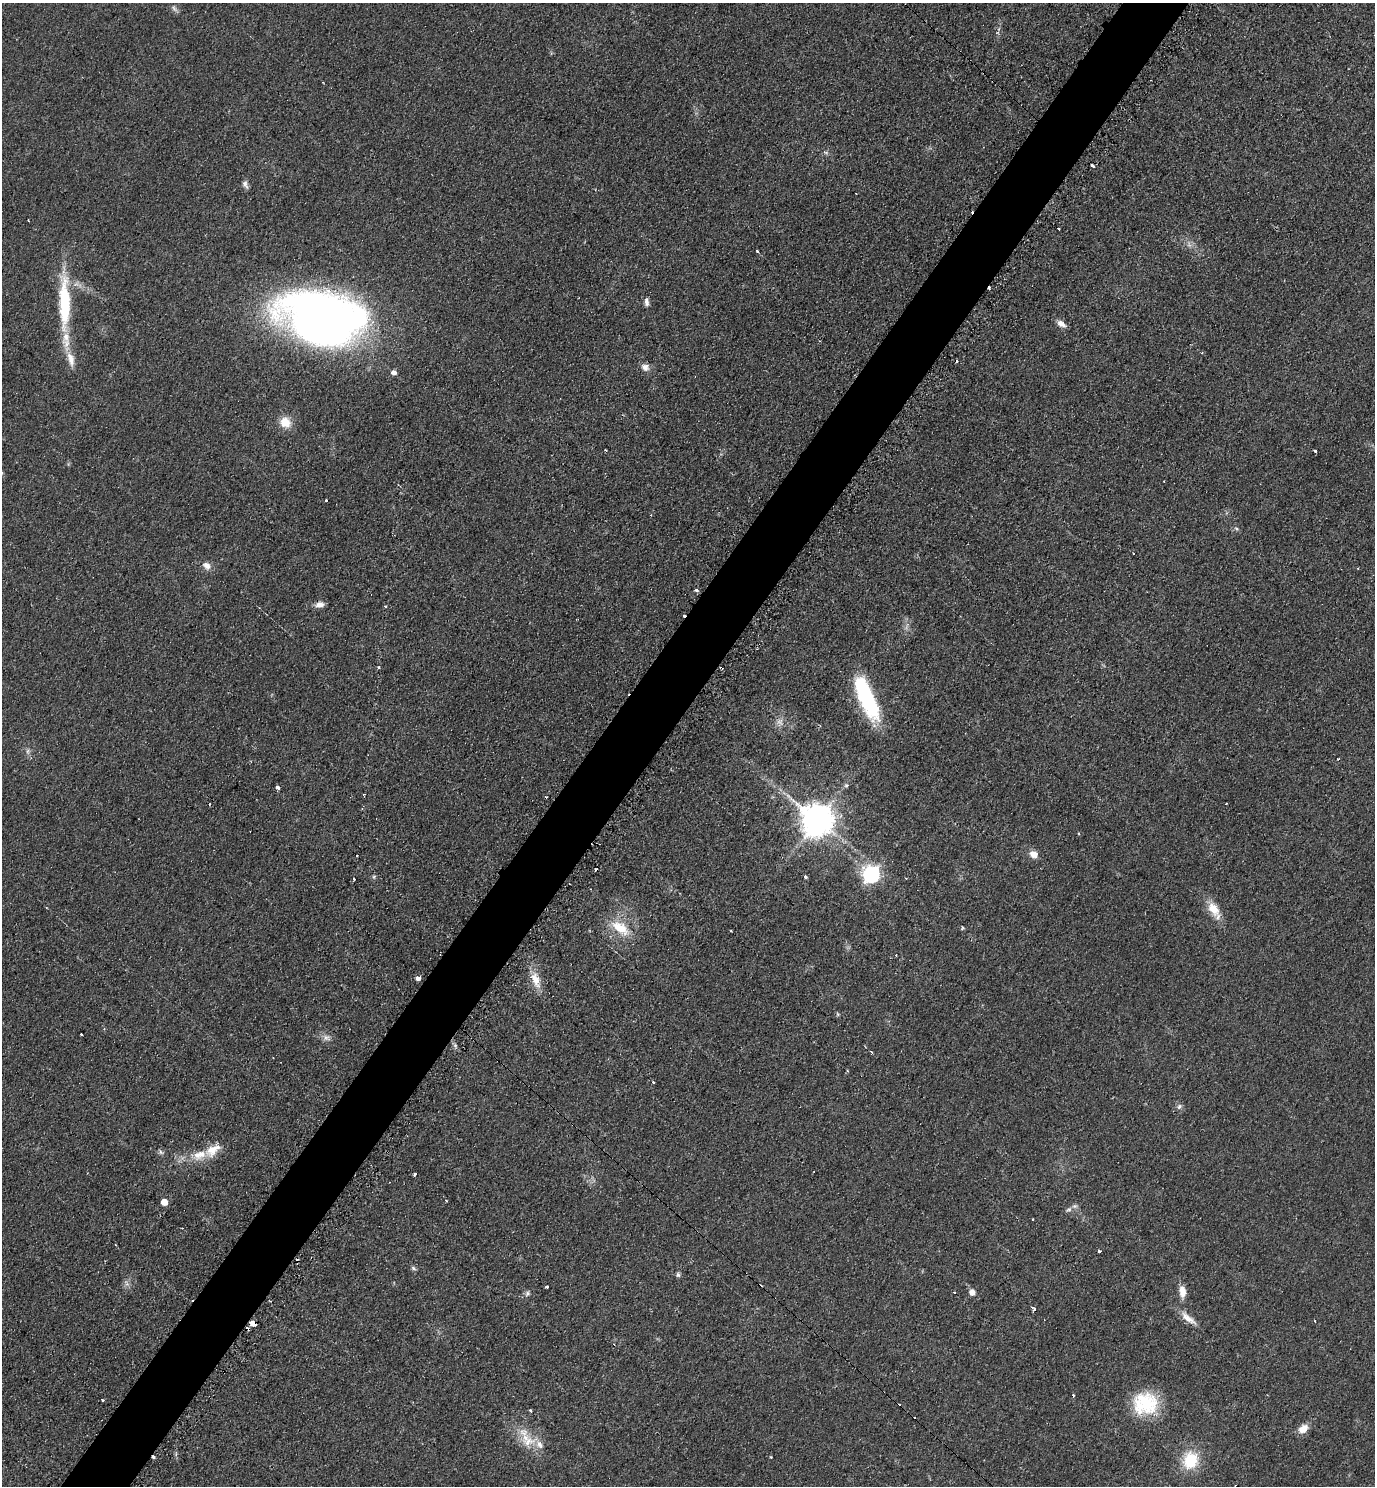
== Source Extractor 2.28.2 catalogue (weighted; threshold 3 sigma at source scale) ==
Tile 7 of 4 x 4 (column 3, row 2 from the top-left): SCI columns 2907-4279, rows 2980-4463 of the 5962 x 5951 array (HDU 1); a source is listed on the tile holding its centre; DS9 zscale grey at full resolution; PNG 1377 x 1488 px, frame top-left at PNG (2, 3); no overlay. Shown black and unused: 5% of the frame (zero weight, under 2 of 3 exposures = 2% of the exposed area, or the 3 px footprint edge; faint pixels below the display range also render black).
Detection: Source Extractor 2.28.2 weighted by HDU 2 'WHT'; one run over the whole footprint, this tile lists its part. Background 0.0787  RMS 0.011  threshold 0.0515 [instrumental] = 3 sigma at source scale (4.5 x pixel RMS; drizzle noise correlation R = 1.50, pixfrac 1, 0.05/0.05 arcsec/px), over >= 5 px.
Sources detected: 95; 2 too faint to see at this stretch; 15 cosmic-ray / hot-pixel residue — not listed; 5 inside a brighter listed object's ellipse — not listed separately; the other 73 listed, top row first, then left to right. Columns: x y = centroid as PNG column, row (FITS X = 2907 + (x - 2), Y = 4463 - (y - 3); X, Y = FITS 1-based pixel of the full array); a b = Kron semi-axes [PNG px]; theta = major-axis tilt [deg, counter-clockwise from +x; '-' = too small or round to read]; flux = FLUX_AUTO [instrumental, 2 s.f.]
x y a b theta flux
826 153 6 4 -19 1.8
1093 166 4 3 - 20
245 184 11 6 -63 4.2
28 220 3 2 - 0.97
757 251 3 3 - 2.3
646 302 11 5 -86 4.7
64 303 70 13 -89 81
321 318 71 44 -10 1000
1061 324 12 7 -34 6.4
645 367 11 10 - 6.7
394 372 5 5 - 4.9
285 422 12 11 - 18
1315 452 3 3 - 13
326 500 3 3 - 2.4
1237 529 7 4 -31 2
207 566 12 9 -39 7.4
696 590 5 4 - 1.9
319 604 11 7 13 6.6
385 606 3 3 - 2.4
378 667 3 3 - 2.2
866 698 48 14 -66 120
780 722 11 8 -71 6.5
28 751 7 4 -72 2.4
1338 759 3 2 - 1.2
846 785 6 5 - 2.3
277 787 3 3 - 11
817 820 10 9 - 2400
1034 854 10 8 -31 9.2
357 856 3 2 - 2.7
871 874 7 7 - 370
374 877 6 5 - 1.8
805 877 3 3 - 5.9
354 879 3 3 - 6.3
1213 909 21 12 -57 19
620 928 30 14 -36 30
963 928 4 3 - 2.1
731 931 2 2 - 1.2
418 978 4 4 - 5.3
535 979 24 11 -74 18
838 1014 6 4 -46 1.4
327 1038 11 8 -33 5.8
872 1053 4 3 - 1.2
1179 1106 8 5 49 3
161 1152 7 5 -46 2.6
199 1155 21 12 22 21
415 1174 3 2 - 2.8
446 1201 2 2 - 1.2
164 1202 5 5 - 16
1069 1209 9 6 29 3.6
1033 1219 3 2 - 1.8
1100 1251 3 3 - 2.9
414 1268 7 5 -41 2.3
678 1275 7 5 -74 2.3
127 1284 9 5 -59 3.5
547 1287 3 3 - 3.7
972 1292 5 5 - 11
1182 1292 16 8 -85 11
527 1293 8 6 64 3.2
1033 1309 6 4 -38 3
1188 1318 26 8 -39 12
1315 1321 3 2 - 1.1
253 1323 5 4 - 26
247 1329 5 3 - 2.1
614 1344 4 3 - 1.1
1073 1395 3 3 - 2
102 1400 3 3 - 2.8
1145 1404 30 26 13 63
530 1411 3 3 - 2.8
1303 1429 12 8 40 12
528 1442 27 11 17 18
771 1457 4 3 - 0.79
1190 1460 21 18 67 41
1235 1485 3 2 - 1.1
Overlapping masked pixels (flux is a lower limit): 2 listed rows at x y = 253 1323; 247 1329